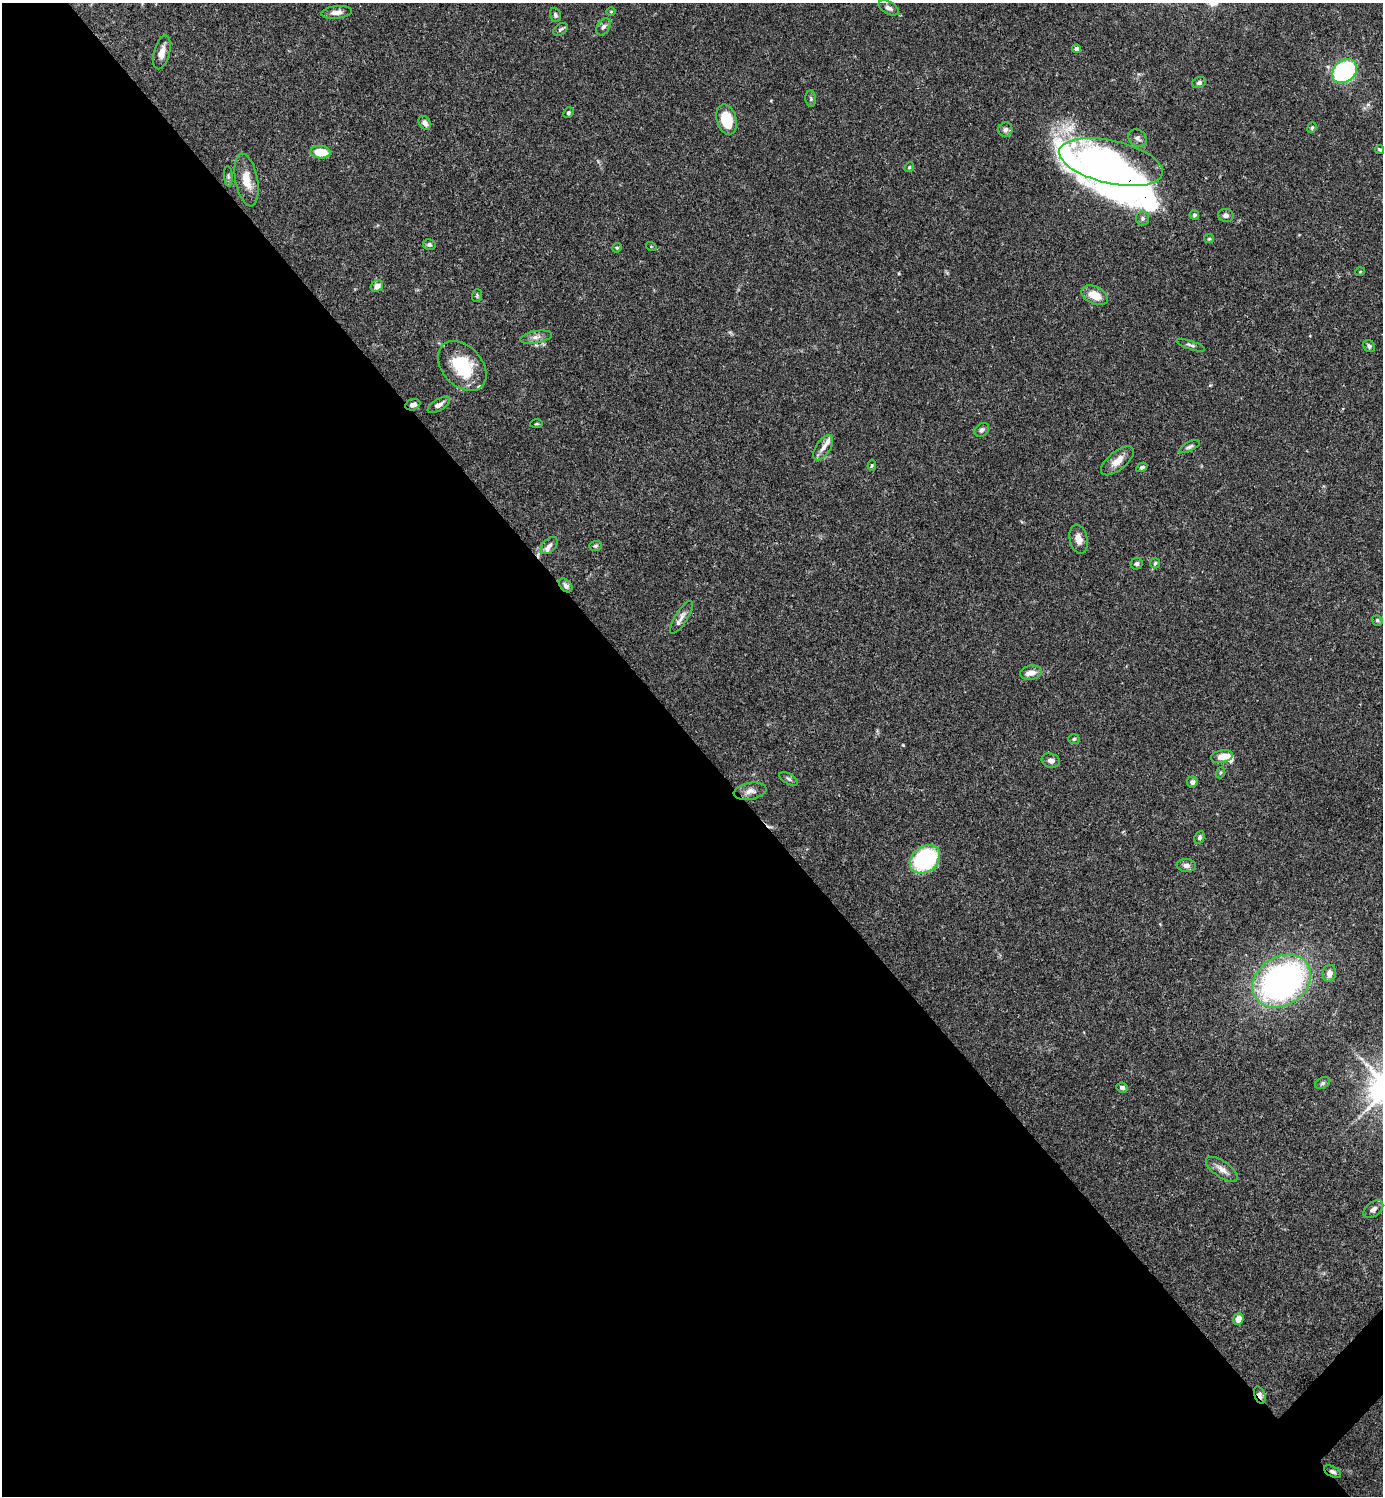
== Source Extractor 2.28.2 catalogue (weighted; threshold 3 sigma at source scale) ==
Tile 9 of 4 x 4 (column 1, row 3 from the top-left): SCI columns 300-1680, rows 1495-2988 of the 5979 x 5980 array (HDU 1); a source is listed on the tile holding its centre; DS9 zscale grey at full resolution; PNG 1385 x 1498 px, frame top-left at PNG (2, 3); each listed source drawn as its Kron ellipse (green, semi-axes under 4 px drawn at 4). Shown black and unused: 51% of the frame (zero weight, under 3 of 4 exposures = <1% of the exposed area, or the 3 px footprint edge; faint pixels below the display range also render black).
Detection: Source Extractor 2.28.2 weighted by HDU 2 'WHT'; one run over the whole footprint, this tile lists its part. Background 0.0656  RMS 0.0031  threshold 0.0141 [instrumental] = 3 sigma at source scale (4.5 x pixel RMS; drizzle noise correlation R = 1.50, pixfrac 1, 0.05/0.05 arcsec/px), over >= 5 px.
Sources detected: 86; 4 inside a brighter object's white glare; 2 cosmic-ray / hot-pixel residue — neither listed nor drawn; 5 inside a brighter listed object's ellipse — not listed separately; the other 75 listed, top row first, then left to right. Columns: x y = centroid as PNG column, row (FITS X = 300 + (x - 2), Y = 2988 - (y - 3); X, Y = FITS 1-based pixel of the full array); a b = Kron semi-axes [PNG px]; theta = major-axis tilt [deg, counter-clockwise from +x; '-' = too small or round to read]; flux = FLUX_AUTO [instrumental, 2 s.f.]
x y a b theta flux
889 8 11 6 -29 1.1
611 11 5 3 - 0.27
336 12 15 6 7 2
555 15 7 5 -72 0.72
603 27 9 6 56 1.1
560 29 8 5 38 0.75
1077 49 4 4 - 1.5
162 52 17 8 75 2.4
1345 71 13 10 44 42
1199 82 7 5 23 0.83
811 99 8 5 -84 0.65
568 113 6 4 47 0.64
727 120 15 10 -75 10
425 123 7 5 -56 1.3
1312 128 5 4 - 0.48
1005 130 7 7 - 1
1137 138 10 8 -35 1.3
1380 150 5 4 - 0.45
320 152 10 6 -5 7.2
1111 162 53 21 -13 57
909 167 5 4 - 0.37
228 176 10 4 -86 0.66
247 180 27 11 -79 5.2
1194 215 5 5 - 0.56
1226 215 8 6 -10 1.1
1143 218 7 6 - 0.81
1209 239 5 4 - 0.37
429 245 6 5 - 0.69
651 246 5 3 - 0.27
617 248 5 4 - 0.41
1360 272 5 3 - 0.26
377 286 6 5 - 2.1
477 295 6 5 - 0.53
1095 295 14 8 -25 5.1
536 337 16 6 10 1.7
1191 345 15 4 -19 0.83
1369 346 6 5 - 0.79
462 366 28 20 -48 16
413 405 8 5 21 1.3
439 405 12 5 30 1.5
536 424 6 3 1 0.36
982 430 8 6 39 0.87
1189 447 11 4 26 0.74
823 448 14 7 56 2
1117 461 20 9 39 3.5
872 466 5 4 - 0.38
1142 467 6 4 30 0.64
1079 539 15 9 -77 2.4
549 546 10 6 47 1.1
595 546 6 5 - 0.5
1155 563 5 5 - 0.5
1137 564 6 5 - 0.66
566 585 8 5 -45 0.98
681 617 19 6 58 1.8
1377 620 5 5 - 0.51
1031 673 11 7 11 2.6
1074 739 5 5 - 0.51
1222 756 11 6 11 3.8
1051 761 9 7 -15 1.3
1220 773 5 3 - 0.35
789 779 10 5 -30 0.73
1192 782 5 5 - 0.96
750 791 16 8 10 2.1
1199 838 7 5 63 0.84
925 859 16 12 37 29
1186 865 10 6 -5 1.4
1329 973 8 7 - 1.9
1282 981 31 24 33 130
1323 1083 8 5 27 0.58
1122 1088 6 5 - 0.83
1222 1169 18 8 -35 2.3
1373 1209 11 7 38 1.2
1238 1319 5 5 - 3.3
1260 1395 9 5 -69 1.3
1333 1472 9 5 -28 0.85
Overlapping masked pixels (flux is a lower limit): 4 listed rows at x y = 413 405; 566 585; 1260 1395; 1333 1472